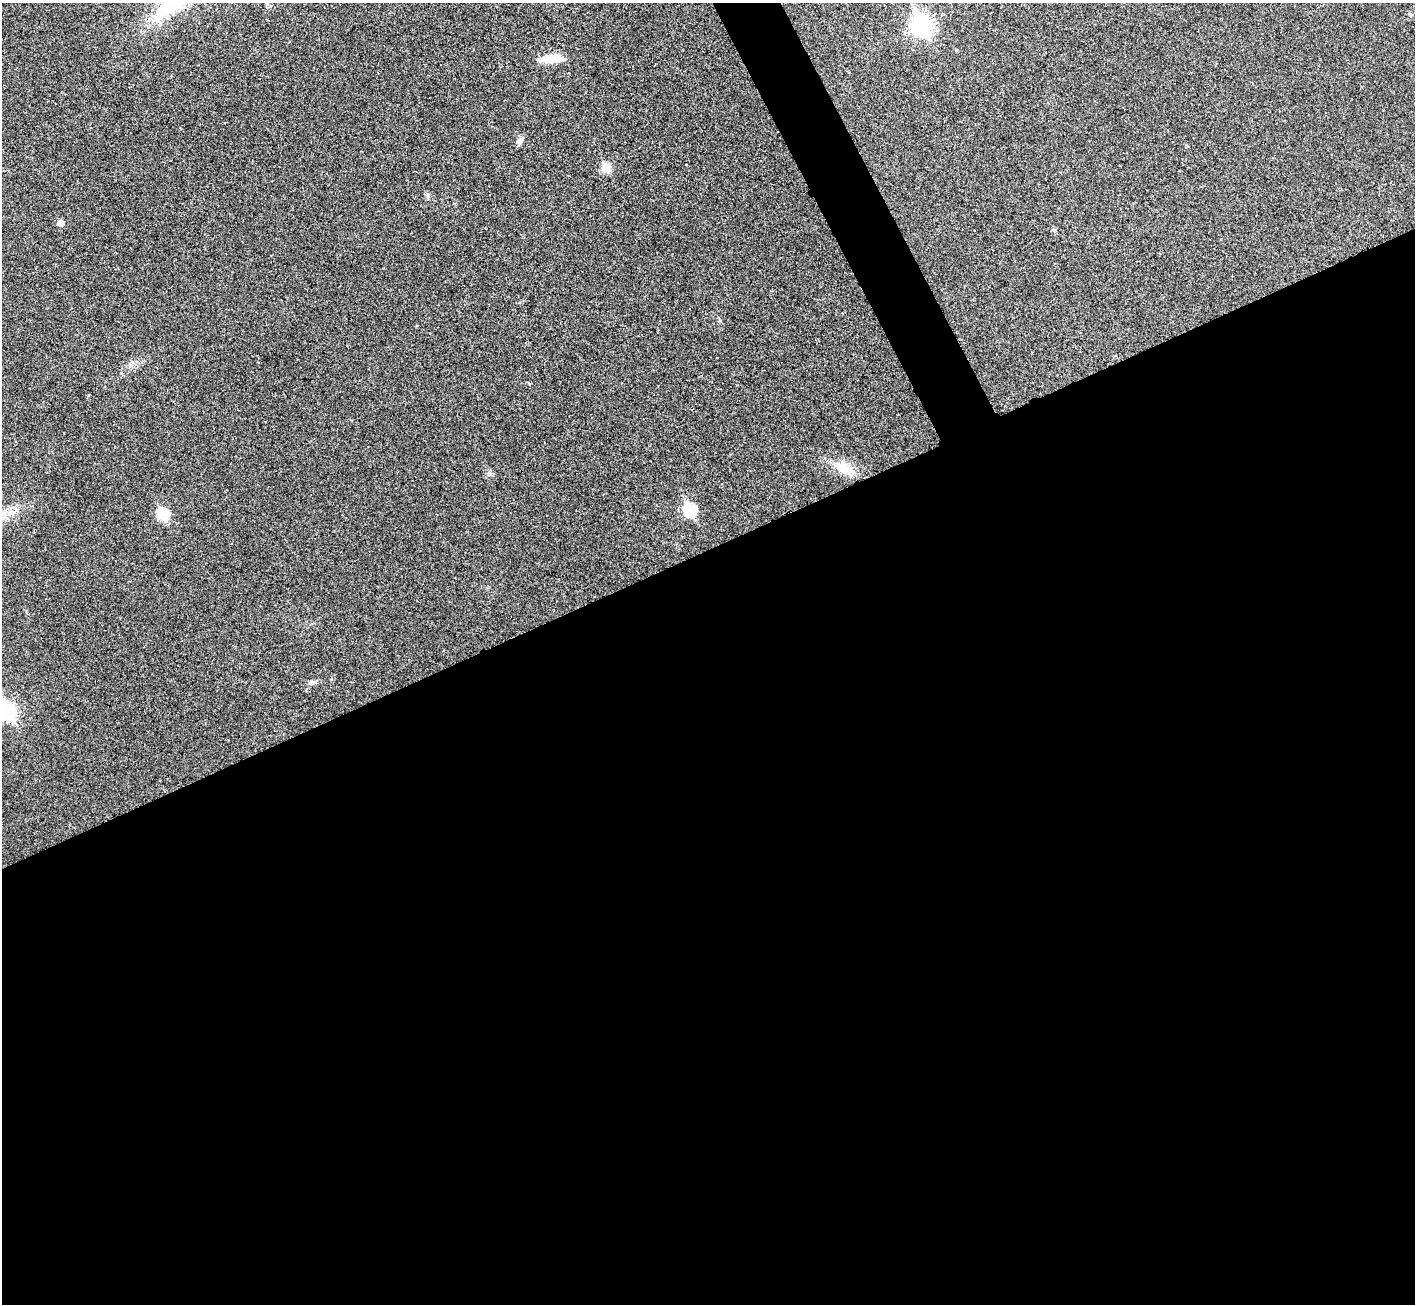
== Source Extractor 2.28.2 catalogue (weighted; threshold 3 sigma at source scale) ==
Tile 15 of 4 x 4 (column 3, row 4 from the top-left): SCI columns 2833-4245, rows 160-1461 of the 5667 x 5657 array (HDU 1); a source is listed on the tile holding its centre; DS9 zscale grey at full resolution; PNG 1417 x 1306 px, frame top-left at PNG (2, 3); no overlay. Shown black and unused: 60% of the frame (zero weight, under 3 of 4 exposures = <1% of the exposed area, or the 3 px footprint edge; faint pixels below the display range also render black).
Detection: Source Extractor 2.28.2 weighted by HDU 2 'WHT'; one run over the whole footprint, this tile lists its part. Background 0.0505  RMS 0.0067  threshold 0.0303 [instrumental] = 3 sigma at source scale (4.5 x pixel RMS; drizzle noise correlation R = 1.50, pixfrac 1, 0.05/0.05 arcsec/px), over >= 5 px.
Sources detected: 10; all 10 listed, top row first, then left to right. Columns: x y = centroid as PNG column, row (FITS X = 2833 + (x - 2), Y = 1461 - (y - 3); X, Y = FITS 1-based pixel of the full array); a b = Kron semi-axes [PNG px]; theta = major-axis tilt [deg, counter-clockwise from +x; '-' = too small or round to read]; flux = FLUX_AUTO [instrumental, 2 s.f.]
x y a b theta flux
921 25 10 7 -66 260
552 59 29 8 3 11
519 141 9 7 65 2.3
606 168 6 5 - 22
60 223 5 5 - 4.7
844 468 24 13 -30 13
690 510 7 6 - 57
163 514 6 6 - 40
312 682 10 6 21 2
8 711 9 7 -64 160
Isophote crosses this tile's border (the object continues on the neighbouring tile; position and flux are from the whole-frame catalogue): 1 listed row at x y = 8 711
Unlisted compact peaks at least as high as the median listed source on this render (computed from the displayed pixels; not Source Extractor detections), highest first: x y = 490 474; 1054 230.